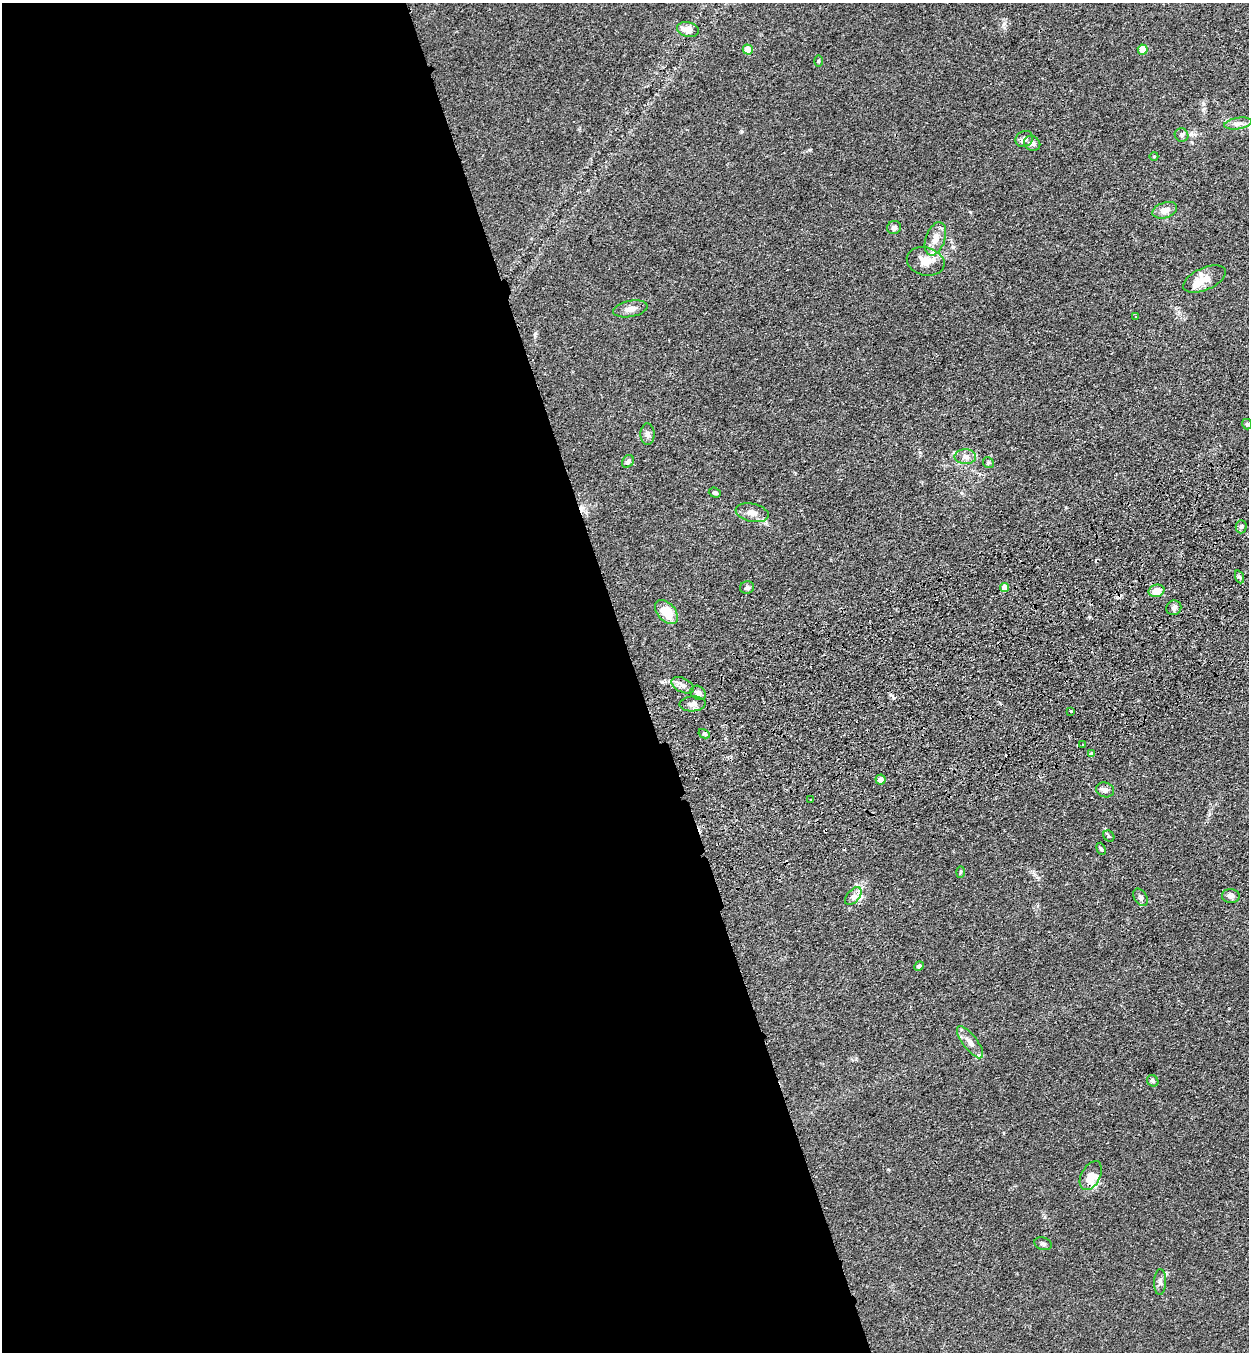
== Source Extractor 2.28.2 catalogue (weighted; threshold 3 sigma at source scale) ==
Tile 9 of 4 x 4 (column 1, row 3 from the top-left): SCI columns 205-1451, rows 1465-2814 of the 5522 x 5630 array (HDU 1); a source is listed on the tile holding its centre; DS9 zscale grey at full resolution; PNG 1251 x 1354 px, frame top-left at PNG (2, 3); each listed source drawn as its Kron ellipse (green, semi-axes under 4 px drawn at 4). Shown black and unused: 51% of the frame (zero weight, under 3 of 4 exposures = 6% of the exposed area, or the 3 px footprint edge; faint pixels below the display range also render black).
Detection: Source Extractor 2.28.2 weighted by HDU 2 'WHT'; one run over the whole footprint, this tile lists its part. Background 0.0704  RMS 0.0041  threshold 0.0184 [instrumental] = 3 sigma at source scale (4.5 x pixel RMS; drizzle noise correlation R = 1.50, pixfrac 1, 0.05/0.05 arcsec/px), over >= 5 px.
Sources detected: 59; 2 cosmic-ray / hot-pixel residue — neither listed nor drawn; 5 inside a brighter listed object's ellipse — not listed separately; the other 52 listed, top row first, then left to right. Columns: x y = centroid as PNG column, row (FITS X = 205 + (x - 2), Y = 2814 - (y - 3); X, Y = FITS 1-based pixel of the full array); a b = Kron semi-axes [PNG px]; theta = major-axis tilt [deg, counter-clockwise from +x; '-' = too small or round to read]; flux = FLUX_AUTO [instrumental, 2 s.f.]
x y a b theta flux
688 29 11 7 -13 4.5
748 49 5 5 - 7.7
1143 50 5 5 - 6.7
818 61 6 3 89 0.46
1238 123 14 5 10 2
1182 135 7 6 - 0.98
1024 139 9 7 33 1.7
1032 143 8 7 - 1.5
1154 156 4 3 - 0.31
1165 210 13 7 19 3.3
894 228 7 6 - 1.3
935 239 17 9 71 4.5
926 261 19 14 -15 5.7
1204 279 23 11 24 4.7
630 309 17 8 11 3
1136 317 3 3 - 0.46
1247 424 5 5 - 0.58
647 434 11 7 -88 1.5
965 457 11 7 -1 2.2
628 461 7 5 55 1.1
988 463 6 5 - 0.67
715 493 6 5 - 0.72
752 513 17 9 -12 3.1
1241 527 6 5 - 0.88
1240 577 7 4 -70 0.65
1004 587 4 4 - 4.2
747 588 7 6 - 1
1157 591 8 6 14 5.6
1174 608 8 7 - 1.2
666 612 14 9 -49 10
683 685 12 7 -27 2.1
698 693 8 6 -36 1.5
693 704 13 7 3 2.1
1071 711 3 3 - 1.4
704 734 6 4 -29 0.63
1082 745 3 2 - 0.37
1091 754 4 4 - 1.5
881 779 5 5 - 2.3
1105 790 9 7 -17 1.7
810 800 2 2 - 0.39
1109 836 6 5 - 0.66
1101 849 6 4 -68 0.7
961 872 6 3 88 0.47
853 896 10 6 50 1.9
1231 896 9 7 -4 1.3
1140 897 9 6 -57 1.2
919 966 5 4 - 1
970 1042 19 7 -53 3.4
1153 1081 6 5 - 0.74
1091 1176 16 9 62 4.3
1043 1244 9 6 -19 1
1160 1282 13 6 88 1.5
Overlapping masked pixels (flux is a lower limit): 1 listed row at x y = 683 685
Unlisted compact peaks at least as high as the median listed source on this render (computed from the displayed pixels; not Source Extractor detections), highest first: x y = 1203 104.